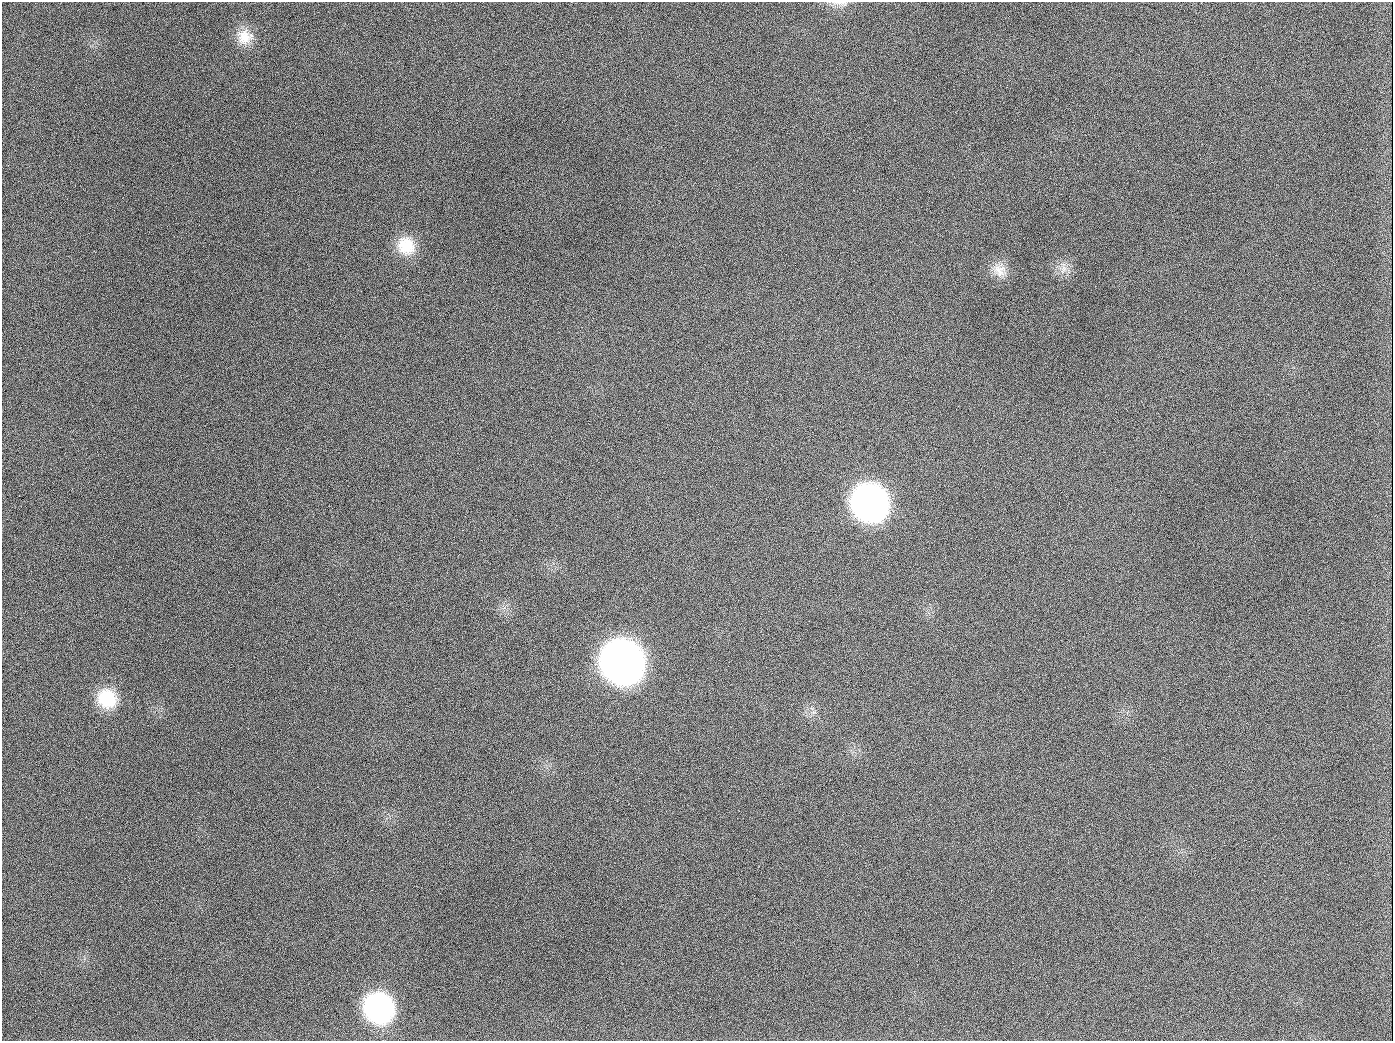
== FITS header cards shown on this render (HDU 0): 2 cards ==
NAXIS1  =                 1391
NAXIS2  =                 1039

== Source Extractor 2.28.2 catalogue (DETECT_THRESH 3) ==
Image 1391 x 1039 px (HDU 0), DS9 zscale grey, 1 PNG px = 1 image px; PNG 1395 x 1043 px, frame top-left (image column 1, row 1039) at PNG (2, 2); no overlay
Background 1430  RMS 68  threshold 203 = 3 sigma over >= 5 px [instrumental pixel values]
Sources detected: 12; all 12 listed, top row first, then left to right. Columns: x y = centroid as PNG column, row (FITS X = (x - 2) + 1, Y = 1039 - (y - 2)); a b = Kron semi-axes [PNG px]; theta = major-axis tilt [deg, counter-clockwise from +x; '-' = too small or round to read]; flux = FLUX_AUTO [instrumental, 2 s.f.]
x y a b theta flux
840 3 23 5 -3 2.7e+04
245 37 22 20 -5 9.9e+04
189 126 2 2 - 6.6e+03
406 246 23 21 -61 1.3e+05
1063 269 12 7 66 3.3e+04
1000 270 20 16 -39 7.0e+04
654 407 3 2 - 3.5e+03
870 503 25 24 - 2.4e+06
622 662 27 25 -54 5.4e+06
107 698 23 21 -51 1.8e+05
379 1008 24 22 -53 9.5e+05
944 1026 3 2 - 3.6e+03
At the frame edge (FLAGS 8, measured only in part): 1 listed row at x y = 840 3